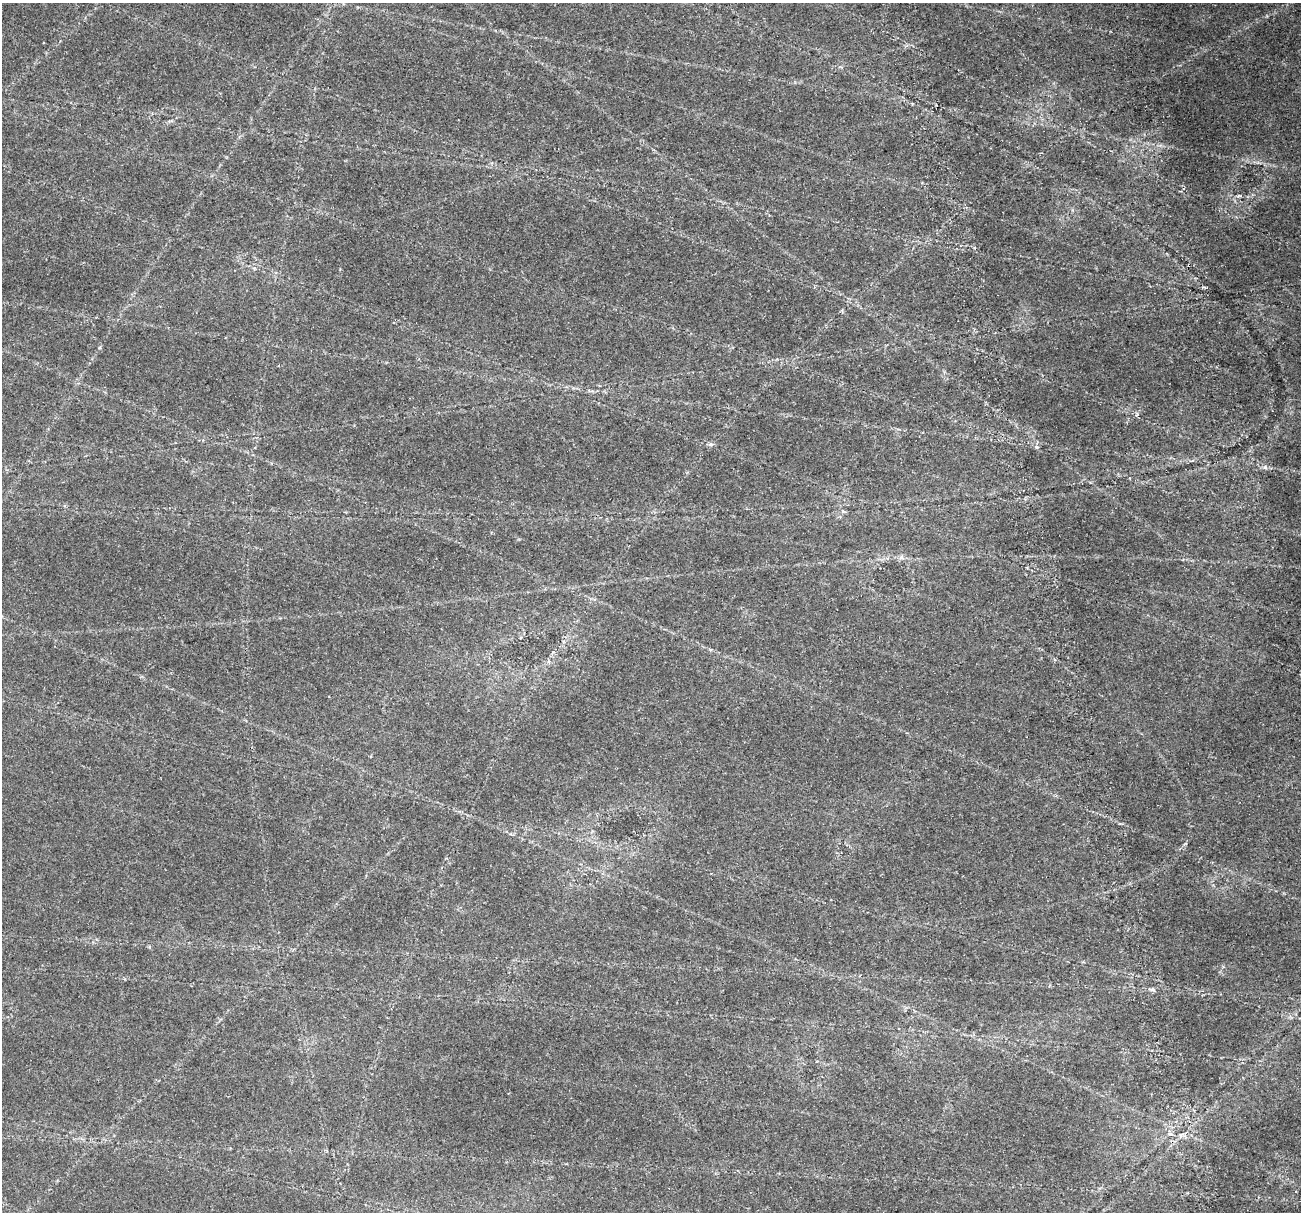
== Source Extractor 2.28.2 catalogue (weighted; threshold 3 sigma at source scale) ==
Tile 10 of 4 x 4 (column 2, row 3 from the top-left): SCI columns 1715-3013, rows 1772-2981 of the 6026 x 5914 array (HDU 1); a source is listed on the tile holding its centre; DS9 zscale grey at full resolution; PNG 1303 x 1214 px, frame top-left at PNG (2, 3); no overlay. Shown black and unused: <1% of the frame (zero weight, under 2 of 4 exposures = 22% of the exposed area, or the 3 px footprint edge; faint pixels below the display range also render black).
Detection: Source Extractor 2.28.2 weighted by HDU 2 'WHT'; one run over the whole footprint, this tile lists its part. Background 0.0614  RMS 0.0038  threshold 0.0169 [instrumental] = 3 sigma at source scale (4.5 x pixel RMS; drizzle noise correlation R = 1.50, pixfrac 1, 0.0396/0.0396 arcsec/px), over >= 5 px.
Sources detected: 6; all 6 listed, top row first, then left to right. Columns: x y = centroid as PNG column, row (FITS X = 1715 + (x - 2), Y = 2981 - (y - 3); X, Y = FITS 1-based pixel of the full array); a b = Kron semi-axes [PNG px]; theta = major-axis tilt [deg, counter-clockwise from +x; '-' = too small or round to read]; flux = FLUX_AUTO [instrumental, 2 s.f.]
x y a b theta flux
1239 196 8 4 0 0.56
711 444 6 5 - 0.73
1037 447 5 5 - 0.57
1265 467 7 5 -47 0.75
1153 989 7 5 -31 0.79
1171 1134 6 5 - 0.82